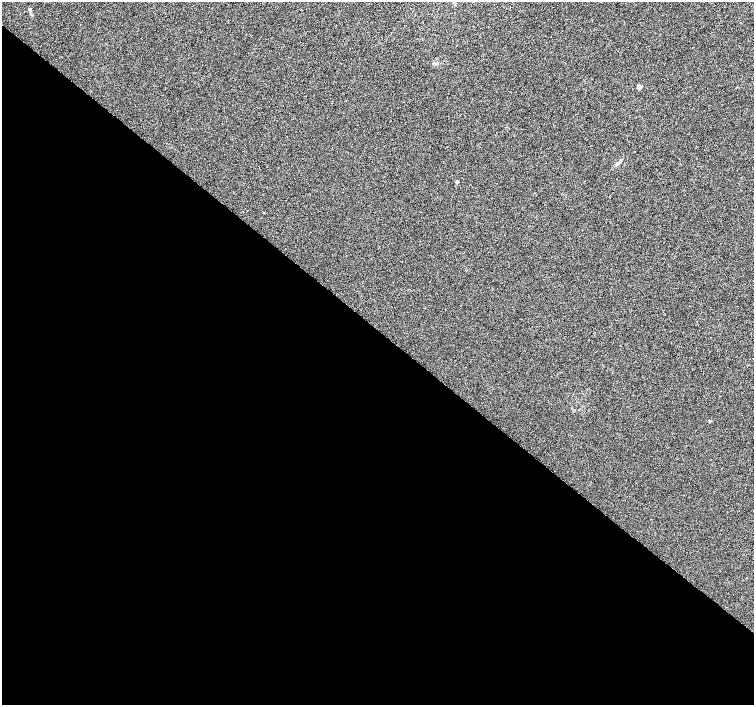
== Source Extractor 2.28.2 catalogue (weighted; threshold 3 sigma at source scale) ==
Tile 14 of 4 x 4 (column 2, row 4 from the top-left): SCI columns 1509-3011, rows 235-1640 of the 6016 x 6029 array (HDU 1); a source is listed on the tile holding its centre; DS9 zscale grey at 2 x 2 block average (1 PNG px = mean of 2 x 2 image px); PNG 756 x 707 px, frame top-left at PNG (2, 2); no overlay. Shown black and unused: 53% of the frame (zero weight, under 2 of 3 exposures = <1% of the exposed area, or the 3 px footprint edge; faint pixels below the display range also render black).
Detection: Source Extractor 2.28.2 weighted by HDU 2 'WHT'; one run over the whole footprint, this tile lists its part. Background 0.0066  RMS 0.0079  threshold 0.0355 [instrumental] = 3 sigma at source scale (4.5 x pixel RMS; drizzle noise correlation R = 1.50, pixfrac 1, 0.0396/0.0396 arcsec/px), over >= 5 px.
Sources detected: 5; all 5 listed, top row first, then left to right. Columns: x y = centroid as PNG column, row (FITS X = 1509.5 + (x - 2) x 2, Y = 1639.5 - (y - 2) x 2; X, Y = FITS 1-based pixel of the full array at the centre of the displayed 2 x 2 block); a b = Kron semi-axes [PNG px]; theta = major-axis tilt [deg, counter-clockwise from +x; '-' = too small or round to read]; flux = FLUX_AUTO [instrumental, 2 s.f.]
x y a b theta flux
29 9 4 3 - 1.9
639 86 3 2 - 15
634 151 2 2 - 1.1
618 163 5 3 - 2.8
457 182 3 2 - 4.3